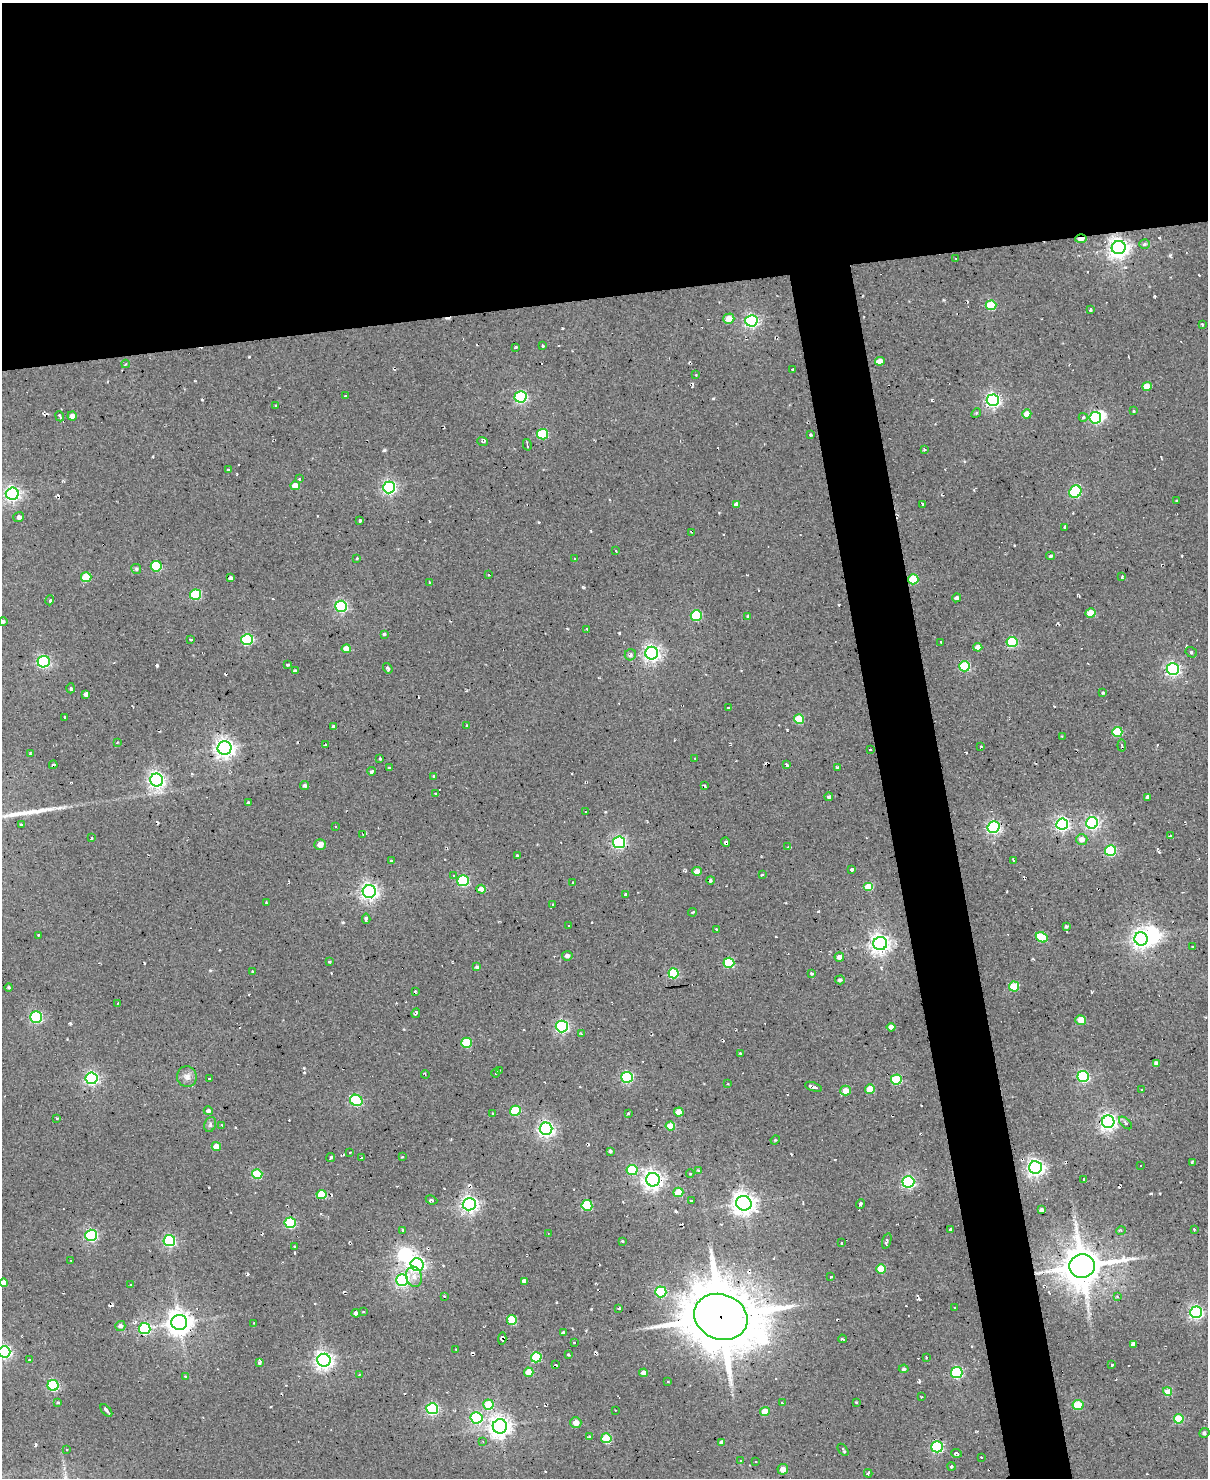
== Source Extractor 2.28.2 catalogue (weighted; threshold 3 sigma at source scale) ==
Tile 2 of 4 x 3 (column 2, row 1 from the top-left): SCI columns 1207-2412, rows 3195-4670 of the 4825 x 4803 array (HDU 1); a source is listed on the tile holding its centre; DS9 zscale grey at full resolution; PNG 1210 x 1480 px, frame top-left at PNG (2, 3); each listed source drawn as its Kron ellipse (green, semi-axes under 4 px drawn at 4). Shown black and unused: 24% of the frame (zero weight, under 2 of 3 exposures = <1% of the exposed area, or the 3 px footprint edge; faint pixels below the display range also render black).
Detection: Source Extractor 2.28.2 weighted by HDU 2 'WHT'; one run over the whole footprint, this tile lists its part. Background 0.0779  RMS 0.12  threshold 0.537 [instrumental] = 3 sigma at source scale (4.5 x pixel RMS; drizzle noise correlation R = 1.50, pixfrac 1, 0.05/0.05 arcsec/px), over >= 5 px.
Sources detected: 340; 3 inside a brighter object's white glare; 17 cosmic-ray / hot-pixel residue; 1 long thin detection or spike segment (spike, bleed or trail) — neither listed nor drawn; the other 319 listed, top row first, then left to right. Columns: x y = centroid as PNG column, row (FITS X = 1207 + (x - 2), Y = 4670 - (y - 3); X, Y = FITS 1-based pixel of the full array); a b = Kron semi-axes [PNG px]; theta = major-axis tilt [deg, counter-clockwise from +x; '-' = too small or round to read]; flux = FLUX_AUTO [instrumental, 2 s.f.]
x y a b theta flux
1081 239 6 3 2 120
1144 244 5 5 - 27
1119 247 7 6 - 7100
956 258 3 2 - 7.5
991 305 5 5 - 560
1090 310 3 2 - 14
729 319 5 5 - 150
751 321 6 5 - 2500
1202 325 3 3 - 12
543 346 3 2 - 10
516 347 3 3 - 13
880 361 5 4 - 110
125 364 4 2 - 13
792 369 3 2 - 12
696 375 3 2 - 15
1147 386 5 4 - 190
345 396 3 2 - 9
520 397 6 5 - 1800
993 400 6 6 - 3100
276 405 2 2 - 11
1133 411 3 3 - 15
976 413 5 4 - 15
1027 414 4 4 - 140
60 416 5 3 - 37
72 416 4 4 - 61
1083 417 4 4 - 15
1095 418 6 5 - 1400
542 434 6 5 - 810
810 435 3 3 - 16
482 442 5 2 - 14
527 445 6 2 -77 18
925 449 4 3 - 16
228 470 3 3 - 24
299 479 3 3 - 18
295 486 5 4 - 120
389 487 6 6 - 2500
1075 492 6 5 - 1400
12 494 6 6 - 3500
1177 501 3 2 - 11
736 504 4 4 - 57
923 504 4 3 - 19
19 517 5 5 - 34
360 521 3 3 - 15
1065 527 3 3 - 21
691 532 4 2 - 15
616 551 3 2 - 6.8
1050 556 4 3 - 18
357 558 4 3 - 9.9
575 559 3 3 - 20
156 566 5 5 - 790
136 569 5 5 - 20
488 575 3 2 - 13
86 577 5 5 - 400
1122 577 4 3 - 15
231 578 4 4 - 29
913 579 5 5 - 570
429 582 3 2 - 12
196 595 5 5 - 780
956 598 4 4 - 32
50 600 5 3 - 14
341 606 6 5 - 1700
1091 613 5 4 - 190
696 615 5 5 - 760
748 616 4 3 - 18
3 621 4 4 - 23
587 629 3 2 - 11
384 634 4 4 - 15
191 639 3 2 - 10
247 640 6 5 - 1200
941 642 3 2 - 10
1012 642 5 5 - 950
978 647 4 4 - 100
346 649 4 4 - 91
1191 652 6 5 - 28
652 653 6 6 - 4400
630 655 5 5 - 30
44 662 6 5 - 1900
288 665 3 2 - 17
965 666 5 5 - 780
388 668 5 3 - 40
1173 669 6 6 - 2600
295 671 3 3 - 50
71 688 5 3 - 18
1103 693 4 3 - 13
86 694 4 4 - 45
728 708 3 3 - 22
64 718 3 2 - 15
799 719 5 5 - 390
466 726 4 2 - 8.9
334 727 3 3 - 31
1117 732 5 5 - 550
1062 736 3 2 - 9.4
117 742 3 2 - 13
325 745 3 2 - 10
981 746 3 2 - 10
1122 746 6 4 -82 22
225 748 7 6 - 6100
870 749 3 2 - 9.9
30 754 3 3 - 15
695 758 2 2 - 9.5
380 759 3 2 - 12
786 764 4 3 - 21
53 765 4 3 - 30
837 767 3 3 - 24
389 768 3 3 - 15
372 771 4 3 - 23
434 776 4 3 - 12
157 780 6 6 - 4000
305 786 4 4 - 24
705 786 3 2 - 17
436 794 3 3 - 27
829 797 4 4 - 24
1147 797 4 4 - 22
248 802 3 3 - 14
586 812 3 2 - 16
1092 823 6 6 - 2300
21 824 3 3 - 26
1062 824 6 5 - 2800
336 827 3 3 - 26
993 827 6 5 - 2500
363 835 3 2 - 10
1170 836 3 2 - 13
91 838 4 2 - 14
1082 839 5 5 - 90
619 842 6 6 - 2400
726 842 5 3 - 37
320 845 6 5 - 82
788 847 4 3 - 16
1110 851 5 5 - 1100
517 856 3 3 - 21
1014 860 3 2 - 10
391 861 3 3 - 11
852 869 4 3 - 28
697 871 5 4 - 83
762 875 3 2 - 15
454 876 3 3 - 15
710 880 4 4 - 21
463 881 6 5 - 1100
573 883 3 2 - 13
869 887 5 4 - 240
481 889 4 4 - 120
369 891 6 6 - 4700
625 895 3 2 - 12
266 902 3 2 - 8.2
553 905 3 3 - 15
692 912 4 3 - 12
366 919 5 3 - 33
569 926 3 2 - 8.5
1066 926 4 3 - 17
716 929 4 2 - 14
38 935 3 3 - 9
1042 937 6 5 - 450
1141 939 6 6 - 5300
880 943 7 6 - 6300
1193 947 3 2 - 20
567 956 5 5 - 37
839 957 5 4 - 78
329 961 4 2 - 12
729 963 5 5 - 610
477 967 4 4 - 20
253 972 3 2 - 14
674 973 5 5 - 680
811 973 3 3 - 20
840 980 5 4 - 32
1014 986 5 5 - 480
9 987 4 3 - 14
415 992 3 3 - 22
118 1003 3 2 - 7.7
416 1013 5 3 - 24
36 1017 6 5 - 1600
1081 1020 5 5 - 140
562 1026 6 6 - 2200
891 1027 4 4 - 58
581 1034 3 3 - 10
466 1043 5 5 - 460
740 1053 3 2 - 9.6
1156 1063 4 4 - 30
500 1070 3 3 - 11
496 1073 4 3 - 10
425 1074 4 2 - 11
1083 1076 6 5 - 1600
187 1077 10 10 - 71
627 1077 6 5 - 1300
92 1078 6 6 - 2700
209 1079 3 2 - 17
896 1079 5 5 - 710
728 1084 3 2 - 11
813 1087 9 3 -20 61
870 1089 5 4 - 220
845 1090 5 5 - 140
1142 1090 3 3 - 12
356 1100 6 5 - 1200
208 1111 4 4 - 33
515 1111 5 5 - 540
679 1112 5 4 - 150
492 1113 3 2 - 9.4
628 1114 3 2 - 16
57 1118 4 2 - 9.5
1108 1122 6 6 - 4300
1125 1123 8 4 -43 25
210 1124 7 5 71 28
222 1125 4 3 - 11
670 1126 5 4 - 200
546 1129 6 6 - 3900
775 1140 5 3 - 11
216 1147 4 4 - 160
610 1151 4 4 - 20
350 1152 2 2 - 7.6
331 1157 4 3 - 27
402 1157 2 2 - 11
361 1158 4 3 - 14
1192 1162 3 2 - 12
1141 1166 3 3 - 20
1035 1168 6 6 - 4700
632 1170 5 5 - 690
698 1170 4 3 - 12
257 1174 5 5 - 530
690 1174 4 3 - 11
1084 1179 3 2 - 14
653 1180 7 6 - 6100
908 1182 6 5 - 1900
678 1192 5 4 - 270
322 1195 5 4 - 410
431 1200 6 3 -24 20
691 1201 3 3 - 12
744 1203 8 7 - 9200
469 1204 6 6 - 4500
861 1204 5 4 - 37
587 1205 5 5 - 770
1042 1210 4 3 - 26
290 1223 5 5 - 890
951 1229 3 3 - 19
1194 1229 3 3 - 9.8
402 1230 4 3 - 15
1121 1231 5 3 - 13
548 1234 2 2 - 10
91 1235 6 6 - 1600
169 1241 6 5 - 1600
622 1241 3 2 - 11
887 1241 8 4 72 24
842 1243 3 2 - 15
294 1246 3 2 - 15
71 1260 3 2 - 7.5
417 1265 6 6 - 3100
1082 1266 13 12 - 34000
881 1269 5 5 - 310
414 1277 10 8 -76 73
831 1277 3 2 - 14
402 1280 6 6 - 2500
524 1281 4 4 - 47
4 1283 4 4 - 120
130 1285 3 2 - 9.2
661 1292 5 5 - 1000
444 1296 3 3 - 15
1117 1297 4 4 - 15
619 1308 3 2 - 11
954 1308 3 2 - 11
363 1311 3 2 - 9.6
1196 1312 6 5 - 2700
356 1313 4 4 - 27
721 1317 27 22 -21 78000
512 1320 5 5 - 480
179 1322 8 7 - 11000
254 1323 2 2 - 6.9
120 1326 5 5 - 42
145 1329 6 5 - 1500
563 1333 4 3 - 30
502 1338 6 4 85 26
842 1339 4 2 - 15
574 1342 3 2 - 11
1133 1344 4 4 - 33
456 1349 3 2 - 9.6
4 1352 6 6 - 2700
568 1355 4 3 - 15
536 1357 5 5 - 640
926 1357 3 2 - 15
29 1360 3 3 - 8.8
324 1360 6 6 - 5300
259 1362 3 3 - 43
556 1365 4 2 - 9.8
1112 1365 3 3 - 24
904 1369 5 4 - 22
529 1372 4 4 - 170
644 1373 4 4 - 75
957 1373 5 5 - 1200
359 1374 3 2 - 12
185 1377 4 3 - 14
668 1382 4 2 - 8.9
53 1385 5 5 - 1100
1168 1391 5 4 - 230
921 1397 2 2 - 9.2
58 1402 4 3 - 11
782 1402 3 2 - 18
856 1402 3 2 - 11
488 1405 5 5 - 320
1078 1405 5 5 - 430
432 1409 6 5 - 1700
615 1410 2 2 - 8.5
106 1411 7 3 -51 43
765 1412 5 4 - 160
476 1418 6 5 - 1500
1179 1419 5 4 - 390
576 1423 5 5 - 99
500 1426 7 7 - 7900
1204 1433 5 4 - 23
589 1437 3 2 - 14
606 1438 5 5 - 530
483 1441 3 3 - 13
722 1442 4 4 - 41
937 1447 5 5 - 1500
67 1450 3 3 - 12
843 1450 7 3 -53 20
957 1453 5 3 - 27
981 1457 3 2 - 7.9
741 1461 4 3 - 12
756 1462 3 2 - 16
951 1466 4 4 - 15
783 1469 5 5 - 80
868 1473 4 3 - 36
Overlapping masked pixels (flux is a lower limit): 4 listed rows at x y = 1081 239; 913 579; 1082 1266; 721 1317
Isophote crosses this tile's border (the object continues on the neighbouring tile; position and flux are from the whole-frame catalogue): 3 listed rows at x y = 12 494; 4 1283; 4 1352
Unlisted compact peaks at least as high as the median listed source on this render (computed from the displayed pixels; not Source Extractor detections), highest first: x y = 157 665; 384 450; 619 633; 249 357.